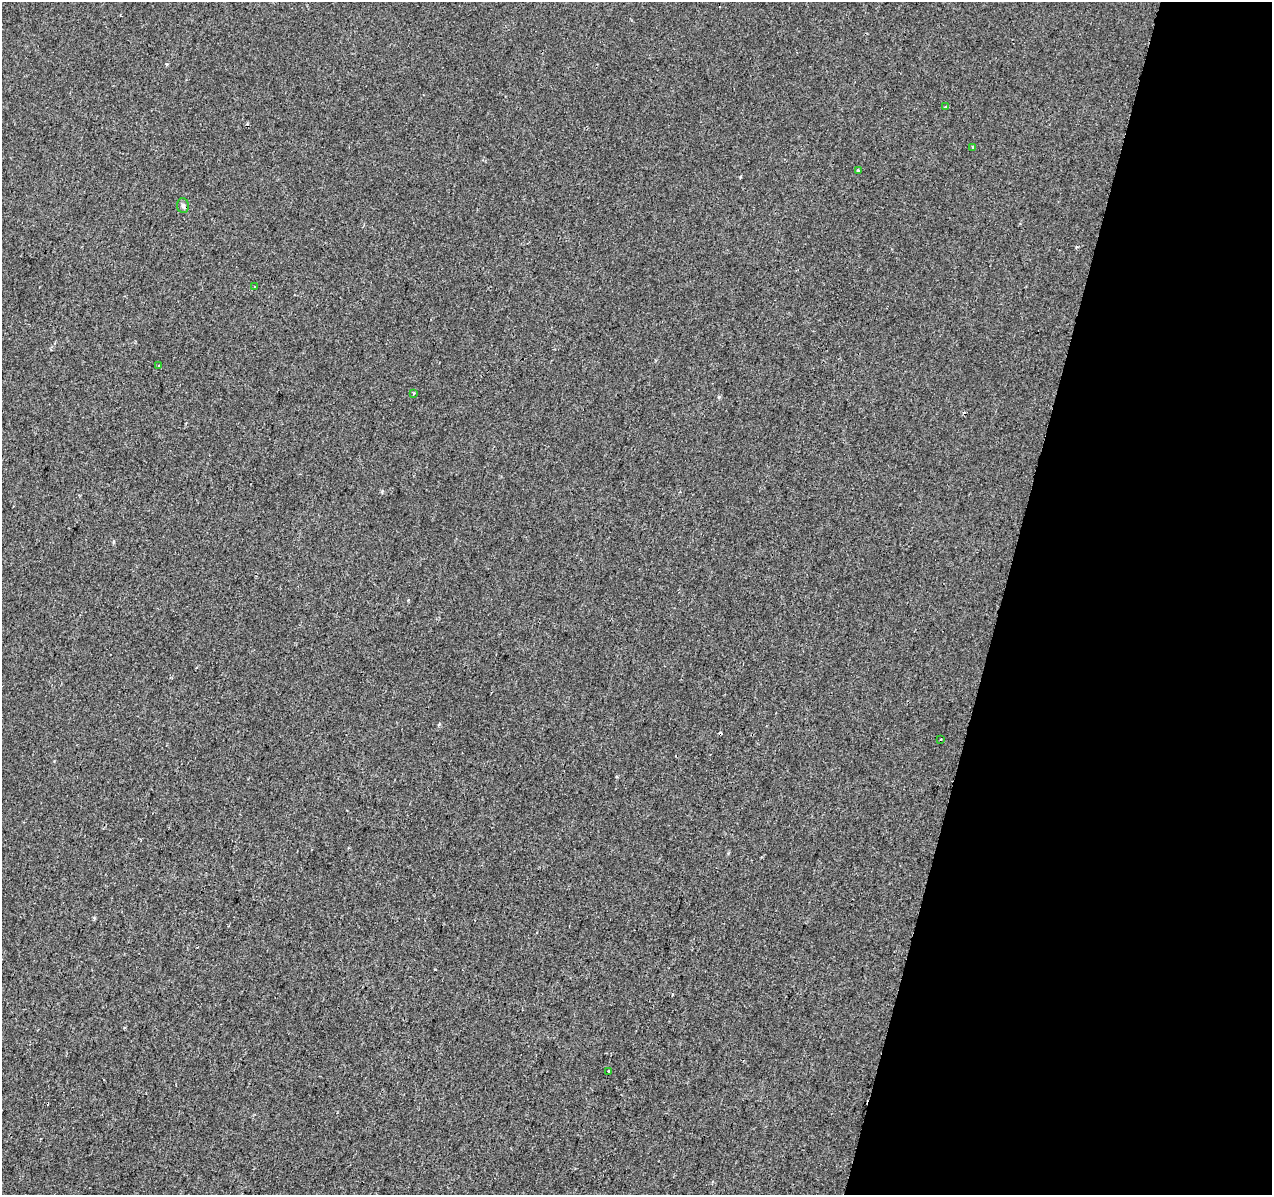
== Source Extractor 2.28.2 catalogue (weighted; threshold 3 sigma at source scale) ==
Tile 8 of 4 x 4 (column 4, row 2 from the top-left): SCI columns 3833-5102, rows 2724-3916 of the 5120 x 5387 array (HDU 1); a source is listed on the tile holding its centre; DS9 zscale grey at full resolution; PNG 1274 x 1197 px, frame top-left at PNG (2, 2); each listed source drawn as its Kron ellipse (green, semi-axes under 4 px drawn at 4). Shown black and unused: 21% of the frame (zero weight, under 2 of 3 exposures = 3% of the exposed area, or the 3 px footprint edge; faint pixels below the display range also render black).
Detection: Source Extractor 2.28.2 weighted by HDU 2 'WHT'; one run over the whole footprint, this tile lists its part. Background -8.78e-04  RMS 0.0049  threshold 0.022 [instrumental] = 3 sigma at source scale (4.5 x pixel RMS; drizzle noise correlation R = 1.50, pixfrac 1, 0.0396/0.0396 arcsec/px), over >= 5 px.
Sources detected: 12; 3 cosmic-ray / hot-pixel residue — neither listed nor drawn; the other 9 listed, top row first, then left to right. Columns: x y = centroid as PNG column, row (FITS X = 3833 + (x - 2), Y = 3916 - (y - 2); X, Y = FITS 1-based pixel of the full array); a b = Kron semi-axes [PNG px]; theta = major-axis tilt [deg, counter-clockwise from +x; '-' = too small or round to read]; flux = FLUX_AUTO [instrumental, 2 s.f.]
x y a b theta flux
946 107 3 3 - 3.7
973 147 4 3 - 0.84
858 171 3 3 - 0.47
183 205 7 6 - 1.3
254 287 3 2 - 0.7
159 366 3 3 - 0.47
414 393 4 3 - 0.54
941 740 3 3 - 1.2
609 1071 3 2 - 4